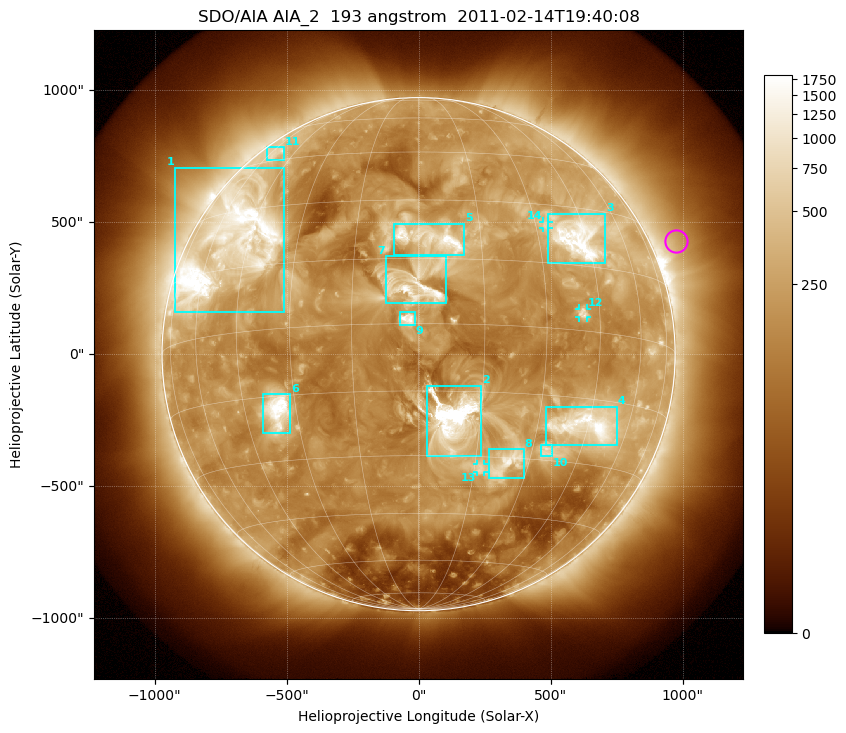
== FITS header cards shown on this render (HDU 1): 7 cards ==
TELESCOP= 'SDO/AIA'
INSTRUME= 'AIA_2'
WAVELNTH=                  193
WAVEUNIT= 'angstrom'
DATE-OBS= '2011-02-14T19:40:08.89'
CTYPE1  = 'HPLN-TAN'
CTYPE2  = 'HPLT-TAN'

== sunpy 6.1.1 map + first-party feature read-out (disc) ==
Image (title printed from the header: SDO/AIA AIA_2  193 angstrom  2011-02-14T19:40:08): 1024 x 1024 px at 2.4 arcsec/px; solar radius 972 arcsec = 405 px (full disc in frame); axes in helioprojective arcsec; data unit not stated in the header (colour bar unlabelled)
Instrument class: DISC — disc imager (sunpy class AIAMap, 193 A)
Bright regions (active regions / flare kernels): reference = the median radial profile (limb darkening/brightening removed); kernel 9 px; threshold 5 sigma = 422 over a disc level ~174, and >= 1.15x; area >= 12 px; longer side >= 10 px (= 24 arcsec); searched inside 0.97 R_sun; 14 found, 14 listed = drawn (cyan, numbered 1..; 3 of them under ~33 arcsec drawn as corner ticks so the feature stays visible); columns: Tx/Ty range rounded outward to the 5 arcsec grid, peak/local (2 s.f.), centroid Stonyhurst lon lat
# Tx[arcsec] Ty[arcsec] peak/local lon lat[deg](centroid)
1 -925..-505 160..705 12 -51 +21
2 30..240 -390..-120 49 +8 -21
3 490..710 345..535 14 +42 +22
4 480..750 -345..-200 15 +44 -21
5 -95..175 375..495 11 +3 +20
6 -590..-485 -300..-150 12 -35 -18
7 -125..105 190..375 9.9 +0 +9
8 265..400 -470..-360 7.4 +24 -31
9 -75..-15 110..160 9.2 -2 +1
10 465..510 -390..-345 4.1 +34 -28
11 -575..-510 735..785 3.4 -56 +48
12 610..640 140..175 4.9 +40 +4
13 220..250 -450..-415 4.1 +17 -33
14 470..495 475..505 4 +33 +24
Off-limb structures (1.02-1.3 R_sun): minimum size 162 px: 5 found; the strongest spans PA ~275..320 deg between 1.02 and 1.3 R_sun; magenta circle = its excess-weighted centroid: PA ~295 deg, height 1.1 R_sun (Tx ~975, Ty ~430 arcsec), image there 1.9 x the reference